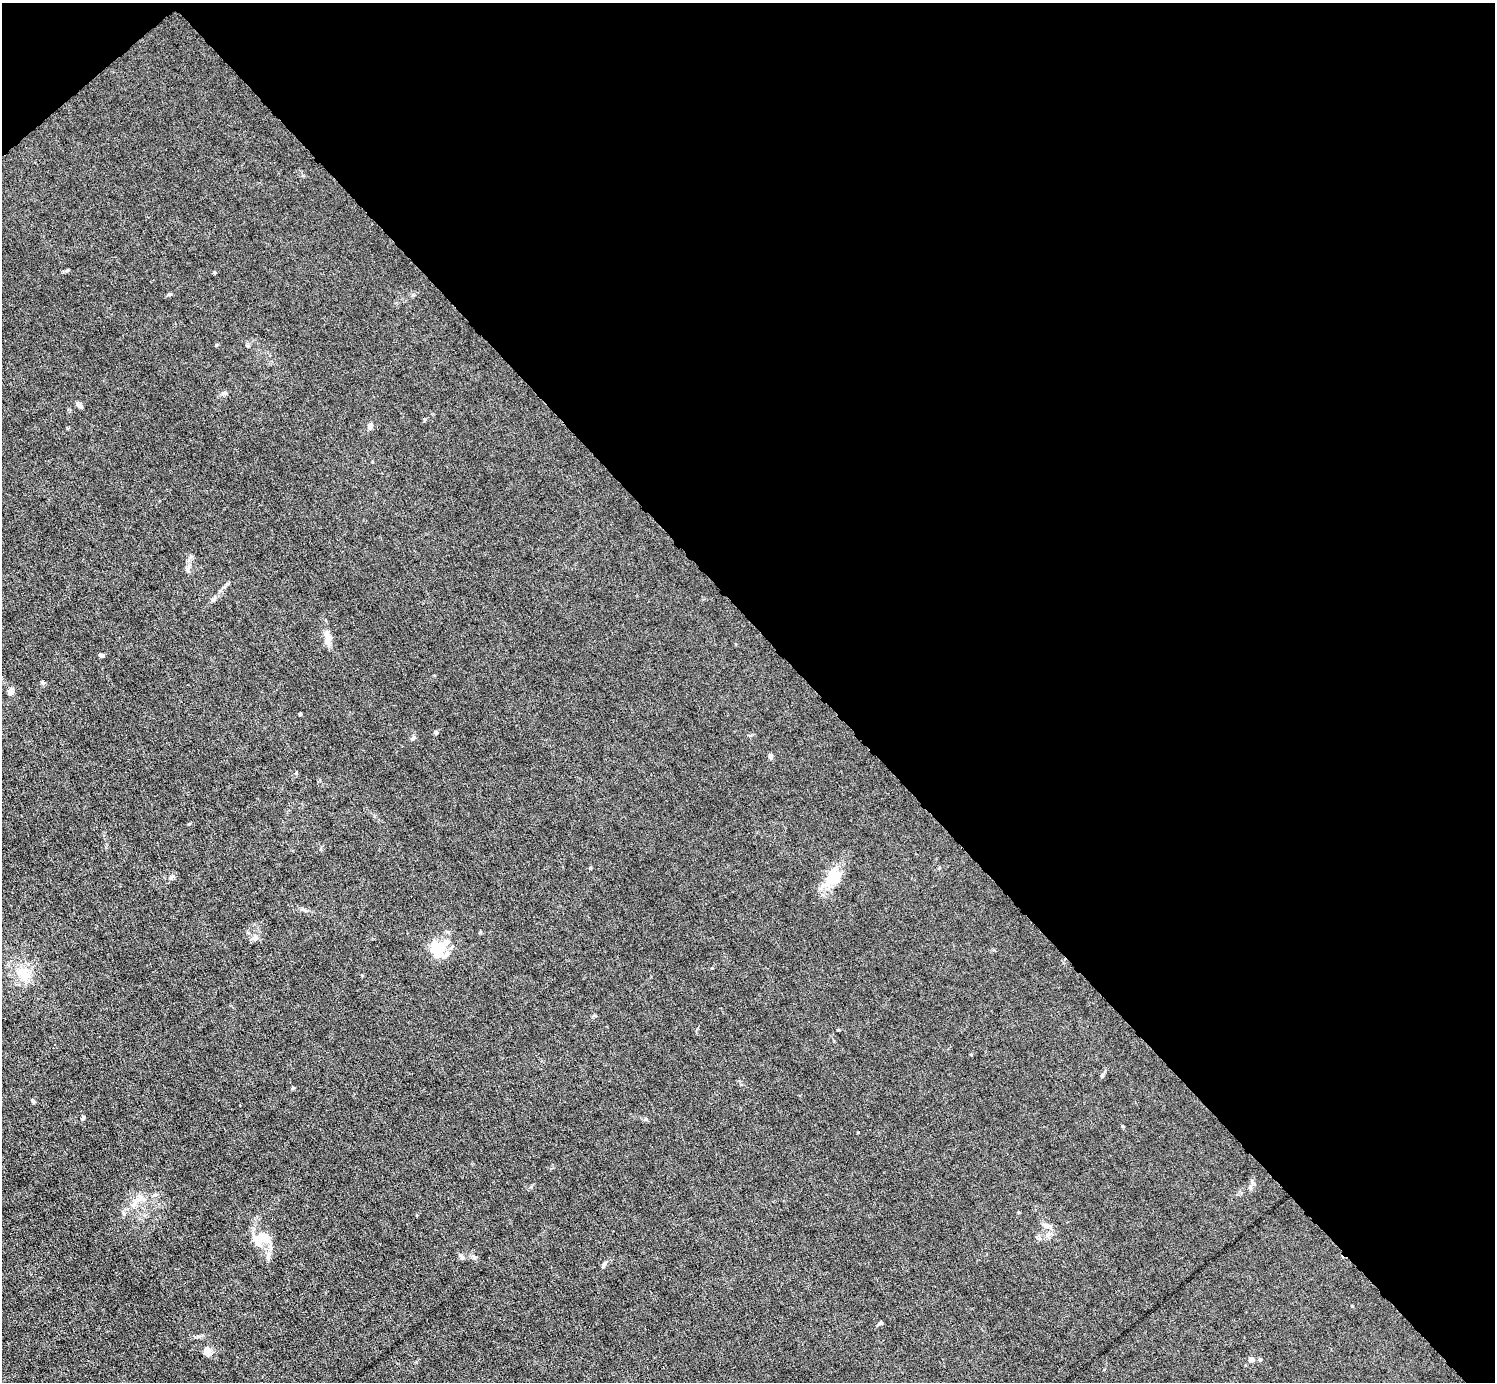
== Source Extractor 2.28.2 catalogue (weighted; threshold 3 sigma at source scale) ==
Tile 3 of 4 x 4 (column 3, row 1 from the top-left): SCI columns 2988-4480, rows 4438-5817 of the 5974 x 5972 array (HDU 1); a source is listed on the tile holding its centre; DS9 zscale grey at full resolution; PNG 1497 x 1384 px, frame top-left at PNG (2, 3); no overlay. Shown black and unused: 46% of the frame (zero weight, under 6 of 12 exposures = <1% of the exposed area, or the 3 px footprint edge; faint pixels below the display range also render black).
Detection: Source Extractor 2.28.2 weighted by HDU 2 'WHT'; one run over the whole footprint, this tile lists its part. Background 0.0141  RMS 0.0031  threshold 0.0125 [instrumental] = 3 sigma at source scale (4.09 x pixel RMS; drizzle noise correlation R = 1.36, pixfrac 0.8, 0.05/0.05 arcsec/px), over >= 5 px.
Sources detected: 41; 1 inside a brighter object's white glare — not listed; the other 40 listed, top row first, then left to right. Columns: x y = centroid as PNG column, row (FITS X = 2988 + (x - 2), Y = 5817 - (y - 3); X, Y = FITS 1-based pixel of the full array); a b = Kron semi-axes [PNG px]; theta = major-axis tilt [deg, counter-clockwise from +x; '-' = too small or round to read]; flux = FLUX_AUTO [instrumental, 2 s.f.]
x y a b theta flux
214 272 5 4 - 0.29
169 294 5 5 - 0.41
216 345 5 4 - 0.29
224 393 8 5 8 0.74
79 405 11 5 -45 0.76
370 425 8 5 82 1.1
187 570 8 6 -88 0.8
213 599 7 4 19 0.54
327 638 21 8 -87 2.8
101 655 6 4 -8 0.61
43 683 9 3 -9 0.41
11 692 9 6 69 1.3
300 714 3 3 - 0.39
436 733 6 5 - 0.49
412 738 8 5 28 0.53
770 756 6 5 - 0.76
590 868 4 4 - 0.26
171 877 7 5 18 0.68
833 877 26 18 60 8.2
304 910 7 4 -19 0.52
255 938 9 8 - 1.1
438 949 23 19 54 8.8
24 974 25 16 -46 6.4
1102 1076 6 4 44 0.43
33 1101 6 4 -53 0.48
83 1118 6 4 55 0.55
645 1119 6 3 71 0.34
1250 1187 7 4 72 0.61
155 1195 8 5 26 0.75
133 1205 9 6 54 1.3
1046 1225 12 7 -21 1.4
1048 1234 8 6 23 1.1
265 1237 26 12 -12 4.5
268 1256 13 6 82 1.4
462 1258 6 5 - 0.53
604 1264 9 5 57 0.85
880 1323 6 4 37 0.53
207 1351 10 8 -73 2.4
1251 1359 6 5 - 1.3
1260 1359 5 4 - 0.4
Unlisted compact peaks at least as high as the median listed source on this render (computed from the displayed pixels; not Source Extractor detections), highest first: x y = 67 270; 712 968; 293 1088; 1352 1306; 858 1132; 425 419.